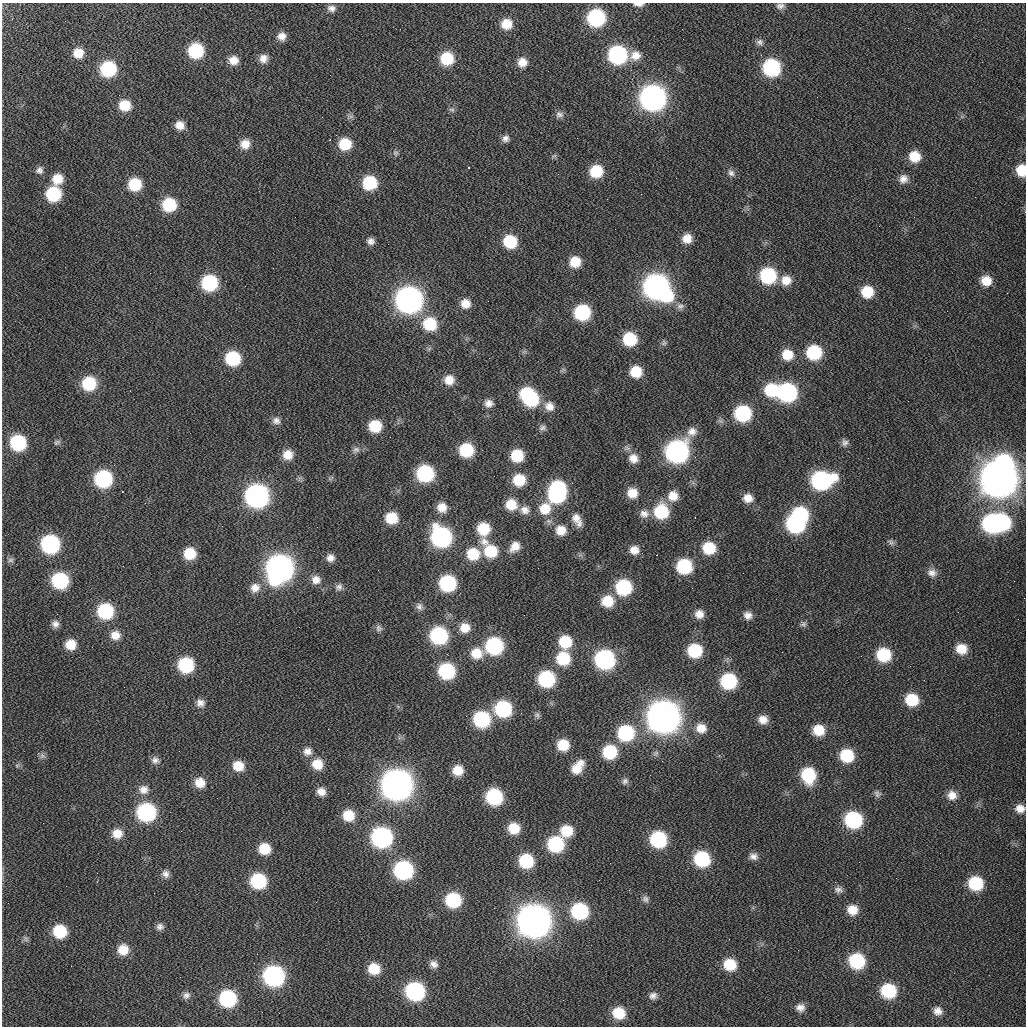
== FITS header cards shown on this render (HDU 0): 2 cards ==
NAXIS1  =                 1024 / Comment
NAXIS2  =                 1024 / Comment

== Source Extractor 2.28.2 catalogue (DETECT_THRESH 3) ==
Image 1024 x 1024 px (HDU 0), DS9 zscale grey, 1 PNG px = 1 image px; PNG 1028 x 1028 px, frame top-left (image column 1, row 1024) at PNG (2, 3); no overlay
Background 22.9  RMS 3.4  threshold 10.3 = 3 sigma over >= 5 px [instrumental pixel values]
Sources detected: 280; all 280 listed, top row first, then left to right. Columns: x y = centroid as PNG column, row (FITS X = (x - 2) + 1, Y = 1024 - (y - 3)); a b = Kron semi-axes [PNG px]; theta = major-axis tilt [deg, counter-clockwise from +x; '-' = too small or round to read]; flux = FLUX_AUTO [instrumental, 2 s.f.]
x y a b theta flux
638 4 10 4 -1 990
780 6 10 7 10 880
331 8 9 7 -13 1000
596 18 12 11 - 25000
65 21 3 2 - 230
506 24 11 10 - 3800
908 28 3 2 - 390
282 36 9 8 - 1600
277 41 4 3 - 210
760 42 9 8 - 830
196 51 11 11 - 15000
78 53 11 11 - 3200
618 55 12 12 - 33000
635 56 14 11 21 2500
263 58 9 9 - 1600
447 58 11 11 - 8000
339 59 2 2 - 120
233 60 10 10 - 2300
522 62 10 9 - 2200
771 68 12 12 - 24000
108 69 12 11 - 17000
330 75 2 2 - 150
817 97 2 2 - 190
653 98 13 13 - 130000
980 102 2 2 - 110
125 105 12 11 - 5100
452 109 9 4 -9 400
559 114 11 8 -2 870
322 117 2 2 - 240
180 125 10 9 - 2300
505 138 8 8 - 990
330 140 3 2 - 500
245 144 11 10 - 2500
345 144 11 11 - 6300
395 153 8 6 18 530
915 156 12 11 - 4300
468 167 3 3 - 880
39 170 9 8 - 890
1022 170 10 8 89 4900
596 171 10 10 - 7300
731 173 10 8 -41 960
57 179 11 11 - 3500
903 179 11 10 - 1700
369 183 11 11 - 11000
135 184 11 11 - 7900
53 194 11 11 - 13000
975 197 2 2 - 310
169 205 12 11 - 10000
914 217 2 2 - 400
879 226 2 2 - 370
136 235 2 2 - 270
687 239 9 9 - 2600
371 241 8 7 - 1000
510 241 11 11 - 9000
575 262 10 10 - 4200
273 268 2 2 - 450
150 273 2 2 - 370
768 276 12 11 - 18000
786 280 12 12 - 2700
226 281 2 2 - 250
986 281 10 10 - 3200
209 283 12 11 - 18000
768 285 3 3 - 580
656 287 17 13 -38 120000
425 292 4 4 - 410
867 292 12 12 - 5800
409 300 13 13 - 140000
465 304 11 11 - 2600
680 306 10 6 7 820
582 312 11 11 - 17000
430 324 14 13 - 8700
762 329 2 2 - 300
630 339 11 10 - 9600
664 343 7 5 45 470
814 352 12 11 - 13000
787 355 11 10 - 4000
233 358 11 11 - 13000
636 372 10 10 - 5200
449 380 11 11 - 2900
229 381 2 2 - 200
89 383 12 12 - 10000
771 390 14 12 -10 9900
787 392 12 11 - 35000
794 395 3 2 - 1300
529 397 18 12 -46 21000
488 403 11 9 26 1500
549 406 13 11 -36 2100
743 413 11 11 - 19000
276 421 11 9 -6 1200
375 426 11 10 - 7000
542 428 9 7 18 690
692 431 12 11 - 1800
390 437 2 2 - 450
57 442 10 6 29 600
845 442 8 8 - 790
18 443 12 11 - 17000
356 450 10 8 15 990
466 450 11 11 - 11000
677 451 13 13 - 74000
288 455 11 11 - 3000
517 456 10 10 - 7000
695 457 2 2 - 130
633 458 11 11 - 2100
868 458 2 2 - 140
1003 461 15 12 -11 18000
425 473 12 11 - 22000
103 479 12 12 - 25000
999 479 15 14 - 490000
519 480 11 11 - 6000
821 480 16 12 9 38000
122 491 2 2 - 170
557 492 17 12 79 35000
632 493 10 10 - 3100
257 496 13 13 - 87000
673 496 12 12 - 3000
748 498 10 9 - 2100
145 503 2 2 - 120
511 504 12 11 - 4500
442 507 11 10 - 2700
545 509 15 14 - 4700
525 510 12 10 -34 1800
661 512 13 13 - 11000
644 514 13 10 -6 1600
800 514 13 11 -24 14000
391 518 11 10 - 5800
576 518 13 11 -75 1800
695 518 3 2 - 310
1001 522 13 11 -47 23000
992 523 13 12 - 36000
579 524 11 8 69 1100
795 524 13 12 - 31000
222 526 2 2 - 740
317 527 2 2 - 140
483 529 12 12 - 6600
561 530 11 10 - 2900
441 537 13 12 - 45000
484 541 13 11 -27 2100
891 542 8 5 -30 550
50 544 12 12 - 34000
515 546 13 10 48 2400
709 548 12 11 - 7100
634 550 9 9 - 2200
491 551 14 13 - 7700
190 553 11 11 - 6200
642 553 3 3 - 240
473 554 13 12 - 6500
330 558 9 8 - 1400
10 560 9 6 1 690
123 566 2 2 - 560
684 566 11 11 - 14000
280 568 15 14 - 150000
538 568 2 2 - 480
825 569 3 2 - 180
73 572 3 3 - 350
932 573 11 9 -24 1200
60 580 12 11 - 20000
316 580 11 11 - 1800
1014 581 2 2 - 280
447 583 11 11 - 21000
339 587 9 8 - 880
623 587 12 11 - 17000
255 588 13 12 - 2300
692 588 2 2 - 440
607 601 12 11 - 5500
419 606 10 8 -75 900
105 611 12 12 - 17000
958 612 2 2 - 120
57 614 2 2 - 130
699 614 9 9 - 1900
524 615 2 2 - 160
748 615 9 8 - 1400
55 624 9 9 - 1200
803 624 7 6 - 530
379 628 8 8 - 680
465 628 11 10 - 3000
115 635 13 12 - 2500
439 635 12 12 - 25000
565 642 12 11 - 7200
71 645 11 10 - 3900
494 646 12 12 - 26000
961 649 11 10 - 3900
695 651 11 11 - 11000
782 652 2 2 - 680
476 653 14 13 - 4300
884 655 11 11 - 10000
861 656 2 2 - 240
563 658 12 12 - 9300
605 659 12 12 - 42000
186 665 12 11 - 16000
910 666 2 2 - 120
446 671 12 11 - 19000
546 679 12 11 - 20000
728 681 12 11 - 18000
124 687 3 2 - 180
912 700 12 11 - 7200
200 703 11 10 - 1500
503 709 12 12 - 21000
537 715 7 6 - 530
663 717 15 14 - 320000
481 719 12 11 - 20000
763 719 10 9 - 2200
701 728 12 11 - 2700
328 729 2 2 - 570
482 729 3 3 - 400
819 730 11 10 - 4600
626 733 13 12 - 19000
563 745 11 10 - 5200
307 751 11 11 - 1600
610 752 12 11 - 11000
847 755 12 11 - 8700
42 756 9 8 - 800
155 760 11 9 -10 1200
317 764 12 11 - 3800
238 766 11 10 - 3700
578 767 14 8 54 3700
458 770 10 10 - 3500
650 775 2 2 - 330
808 775 13 11 -77 12000
625 781 9 7 42 700
200 783 11 11 - 3200
397 784 14 14 - 260000
143 790 13 12 - 2300
321 792 9 7 -23 1700
877 794 10 7 -61 710
952 795 12 12 - 2300
494 797 11 11 - 20000
1020 808 11 10 - 2000
146 812 12 12 - 33000
348 815 11 10 - 5100
853 820 12 11 - 23000
514 828 11 10 - 4900
567 831 11 10 - 5700
117 834 12 11 - 3000
382 837 13 12 - 51000
658 839 12 11 - 19000
556 844 12 11 - 19000
264 849 10 10 - 5000
753 856 10 8 -6 1200
702 859 12 11 - 17000
526 861 11 10 - 12000
610 863 2 2 - 300
403 870 12 11 - 35000
97 873 2 2 - 130
166 874 10 8 -60 1100
896 878 2 2 - 69
599 880 2 2 - 99
258 881 11 11 - 17000
835 882 2 2 - 120
976 883 12 11 - 11000
66 886 2 2 - 250
629 890 2 2 - 1000
838 890 11 7 -12 860
463 898 3 3 - 500
645 899 9 8 - 790
453 900 12 11 - 15000
852 910 10 10 - 3100
580 911 12 11 - 22000
534 921 15 14 - 330000
160 927 10 9 - 1000
60 931 12 11 - 9500
123 950 12 12 - 4000
257 954 2 2 - 450
857 961 12 11 - 16000
254 963 3 2 - 240
434 964 11 9 -29 1200
730 965 11 10 - 6100
71 966 2 2 - 220
374 969 11 10 - 5000
274 976 12 12 - 54000
180 977 2 2 - 100
415 991 12 11 - 34000
888 991 11 11 - 13000
186 995 10 9 - 1000
653 996 10 9 - 1200
227 998 12 11 - 23000
563 1000 2 2 - 110
800 1008 10 8 -9 1300
937 1011 9 9 - 1400
262 1012 2 2 - 410
619 1013 13 12 - 6400
At the frame edge (FLAGS 8, measured only in part): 2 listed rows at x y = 638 4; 1022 170